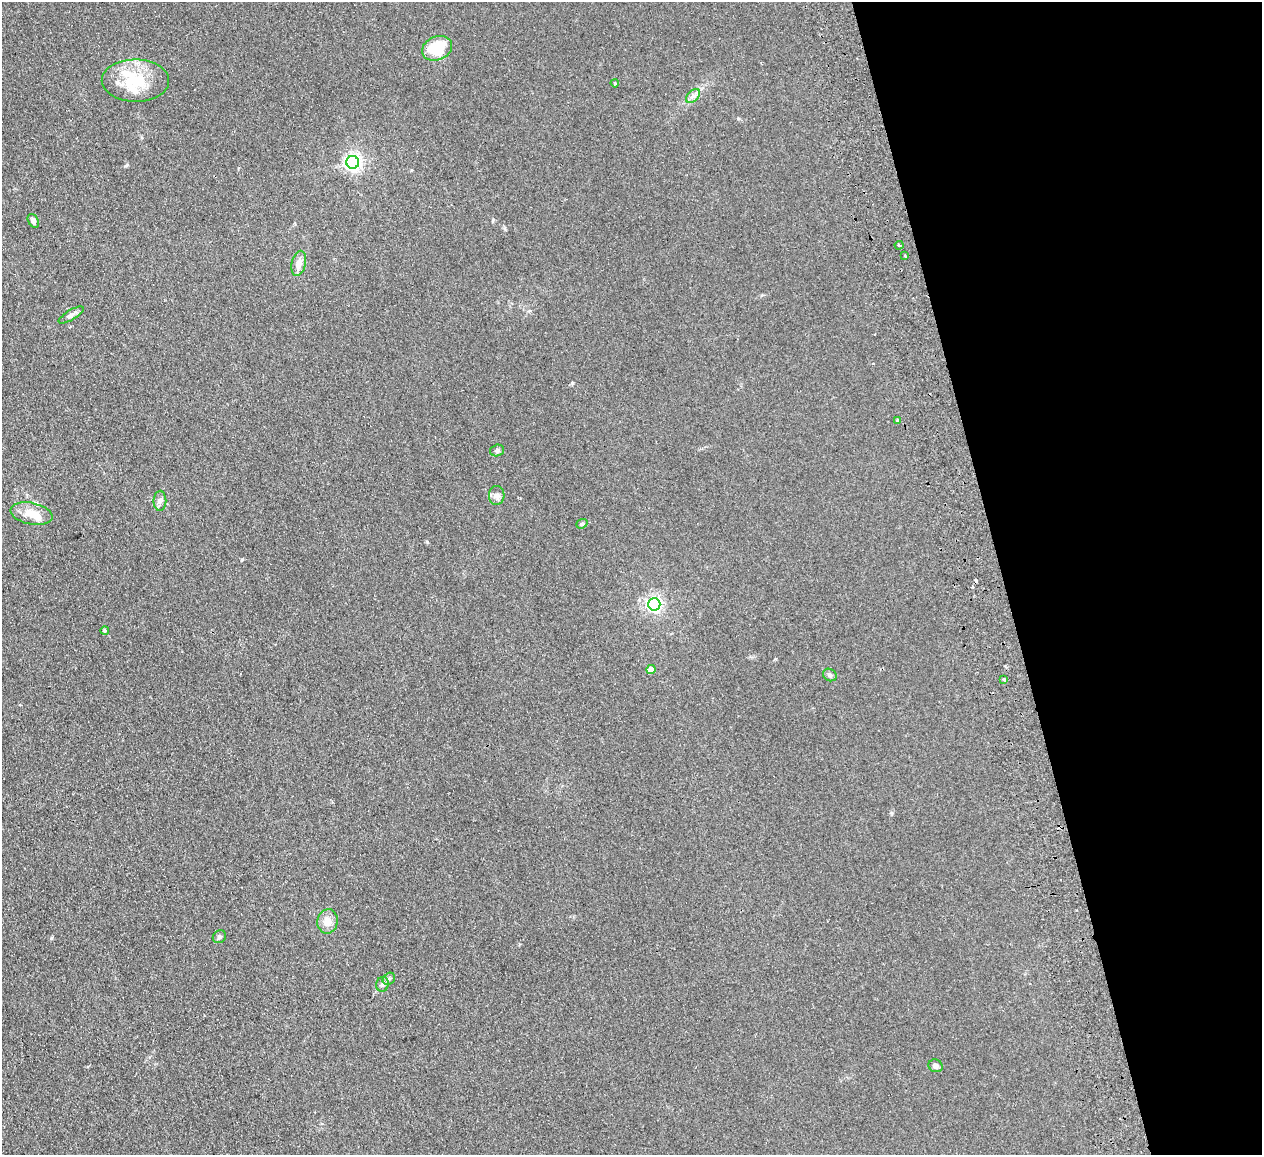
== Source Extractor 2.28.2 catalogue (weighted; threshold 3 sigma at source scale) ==
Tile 12 of 4 x 4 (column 4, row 3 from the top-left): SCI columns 3835-5094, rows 1314-2466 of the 5150 x 5049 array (HDU 1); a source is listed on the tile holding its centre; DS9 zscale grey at full resolution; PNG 1264 x 1157 px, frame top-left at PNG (2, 2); each listed source drawn as its Kron ellipse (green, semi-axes under 4 px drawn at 4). Shown black and unused: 21% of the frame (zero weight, under 2 of 3 exposures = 3% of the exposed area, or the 3 px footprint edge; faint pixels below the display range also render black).
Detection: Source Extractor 2.28.2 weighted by HDU 2 'WHT'; one run over the whole footprint, this tile lists its part. Background 0.13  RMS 0.012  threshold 0.0544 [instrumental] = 3 sigma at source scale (4.5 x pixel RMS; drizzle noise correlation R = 1.50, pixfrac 1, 0.05/0.05 arcsec/px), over >= 5 px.
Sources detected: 33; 1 inside a brighter object's white glare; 3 cosmic-ray / hot-pixel residue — neither listed nor drawn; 3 inside a brighter listed object's ellipse — not listed separately; the other 26 listed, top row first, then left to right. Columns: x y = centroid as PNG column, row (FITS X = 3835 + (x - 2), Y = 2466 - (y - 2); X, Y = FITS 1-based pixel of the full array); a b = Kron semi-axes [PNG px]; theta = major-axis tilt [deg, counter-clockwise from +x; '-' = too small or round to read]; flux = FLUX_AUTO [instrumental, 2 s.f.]
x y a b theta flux
437 48 15 11 22 42
135 81 34 21 -1 48
615 83 4 3 - 1.1
693 96 8 5 44 3.9
353 162 6 6 - 420
33 221 7 5 -62 3.9
899 245 4 4 - 1.8
905 256 3 3 - 3.4
299 263 13 7 77 9.6
71 315 14 5 31 4.6
898 420 4 4 - 2
497 450 7 6 - 2.6
497 495 9 7 86 4.9
160 501 10 6 89 3.9
32 514 21 11 -11 18
582 524 6 4 22 1.6
654 604 6 6 - 310
105 631 4 4 - 3.1
651 669 4 4 - 13
830 675 7 6 - 2.9
1004 680 4 3 - 3
328 921 12 10 80 11
219 937 7 6 - 2.6
389 979 7 5 43 2.6
382 984 7 6 - 3.1
935 1066 7 6 - 4
Unlisted compact peaks at least as high as the median listed source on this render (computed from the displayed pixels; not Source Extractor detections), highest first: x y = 51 938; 572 383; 125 166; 427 542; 242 559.